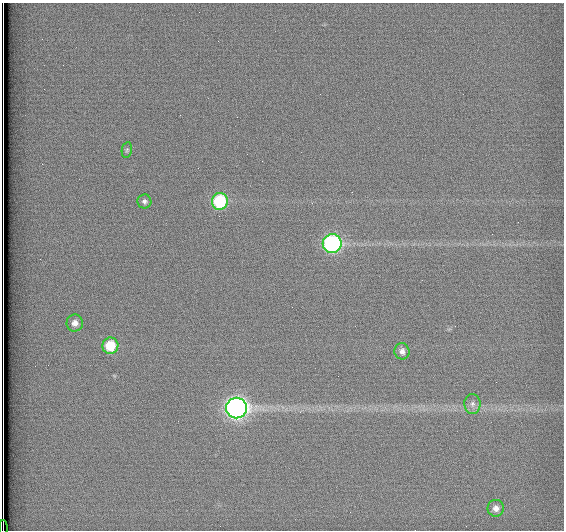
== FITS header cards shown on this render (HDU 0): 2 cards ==
NAXIS1  =                  562          / # of pixels in <axis direction>
NAXIS2  =                  528          / # of pixels in <axis direction>

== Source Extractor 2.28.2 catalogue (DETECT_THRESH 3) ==
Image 562 x 528 px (HDU 0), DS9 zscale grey, 1 PNG px = 1 image px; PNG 566 x 532 px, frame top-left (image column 1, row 528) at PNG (2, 3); each listed source drawn as its Kron ellipse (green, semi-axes under 4 px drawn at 4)
Background 1790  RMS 4.7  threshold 14.1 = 3 sigma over >= 5 px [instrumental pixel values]
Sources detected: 11; all 11 listed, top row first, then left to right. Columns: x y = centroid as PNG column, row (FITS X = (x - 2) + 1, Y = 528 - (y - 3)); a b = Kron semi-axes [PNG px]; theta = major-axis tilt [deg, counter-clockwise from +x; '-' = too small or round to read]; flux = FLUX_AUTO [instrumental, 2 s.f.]
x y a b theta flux
127 150 8 5 80 620
144 201 7 7 - 950
220 201 8 8 - 27000
332 243 9 9 - 69000
75 323 8 8 - 2000
110 346 8 8 - 11000
402 351 8 7 - 1600
472 404 10 8 -90 1600
237 408 10 10 - 180000
496 508 8 8 - 1800
3 528 7 2 -89 1300
At the frame edge (FLAGS 8, measured only in part): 1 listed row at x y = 3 528